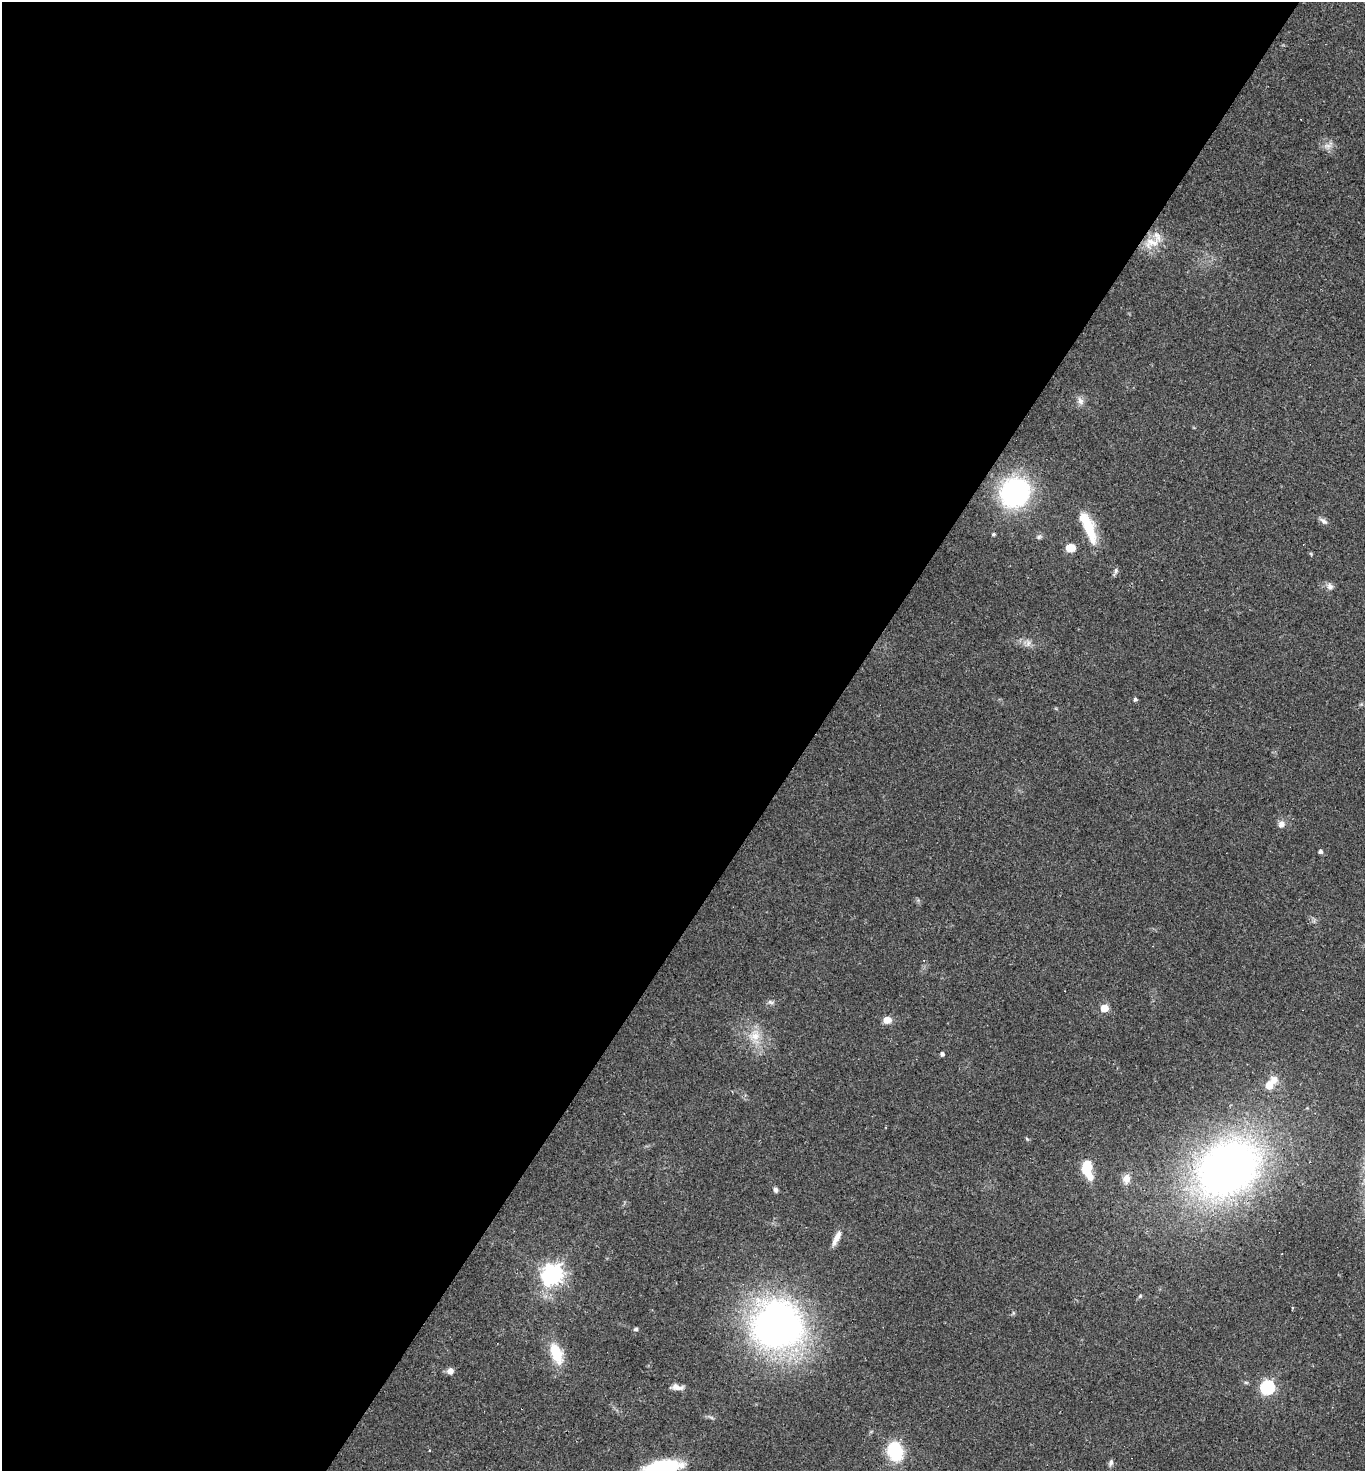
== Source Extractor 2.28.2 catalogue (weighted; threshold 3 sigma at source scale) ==
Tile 5 of 4 x 4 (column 1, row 2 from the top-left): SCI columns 147-1509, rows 2940-4408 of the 5884 x 5878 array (HDU 1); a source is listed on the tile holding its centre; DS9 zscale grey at full resolution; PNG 1367 x 1473 px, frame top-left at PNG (2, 2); no overlay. Shown black and unused: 60% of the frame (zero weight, under 2 of 3 exposures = <1% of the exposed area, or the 3 px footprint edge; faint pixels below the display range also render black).
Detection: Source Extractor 2.28.2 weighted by HDU 2 'WHT'; one run over the whole footprint, this tile lists its part. Background 0.059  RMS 0.0059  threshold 0.0267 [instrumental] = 3 sigma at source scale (4.5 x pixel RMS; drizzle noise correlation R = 1.50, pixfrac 1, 0.05/0.05 arcsec/px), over >= 5 px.
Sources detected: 46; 2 inside a brighter object's white glare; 3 cosmic-ray / hot-pixel residue — not listed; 1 inside a brighter listed object's ellipse — not listed separately; the other 40 listed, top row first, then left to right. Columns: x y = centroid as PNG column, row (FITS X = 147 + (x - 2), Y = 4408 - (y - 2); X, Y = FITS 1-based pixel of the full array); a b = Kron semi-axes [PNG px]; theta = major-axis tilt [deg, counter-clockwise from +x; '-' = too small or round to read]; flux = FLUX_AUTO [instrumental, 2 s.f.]
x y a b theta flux
1328 145 16 6 33 3.2
1151 243 24 14 14 11
1080 401 12 8 -65 3
1015 492 23 20 43 120
1324 521 13 5 -35 2.2
1088 527 38 11 -68 22
993 534 4 4 - 1.1
1039 537 7 5 22 1.3
1070 548 8 6 -1 11
1116 571 10 5 70 1.5
1330 587 9 8 - 2.7
1028 643 11 6 74 2.4
1135 699 5 5 - 1.1
1281 824 10 8 63 3.1
1320 851 4 4 - 1.8
770 1002 9 6 -17 1.7
1104 1008 5 5 - 15
887 1020 8 6 -1 6.2
755 1036 16 14 5 9.8
942 1054 4 4 - 1.7
1270 1085 11 6 50 15
1027 1139 5 4 - 0.74
1227 1168 62 47 36 370
1086 1171 22 10 -56 12
1126 1179 11 9 75 4.6
775 1190 6 5 - 1.7
837 1238 19 6 63 5
552 1275 8 7 - 380
1140 1296 7 4 45 0.81
1292 1308 4 3 - 0.58
777 1328 41 30 2 310
636 1329 6 4 15 1
556 1353 26 12 -69 18
450 1371 7 7 - 3.4
677 1387 16 6 -6 3.8
1267 1387 6 6 - 110
430 1450 3 3 - 1.5
895 1451 15 11 -76 38
1111 1463 9 6 77 1.7
661 1468 36 15 13 57
Isophote crosses this tile's border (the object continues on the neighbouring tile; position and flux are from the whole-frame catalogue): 1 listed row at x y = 661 1468